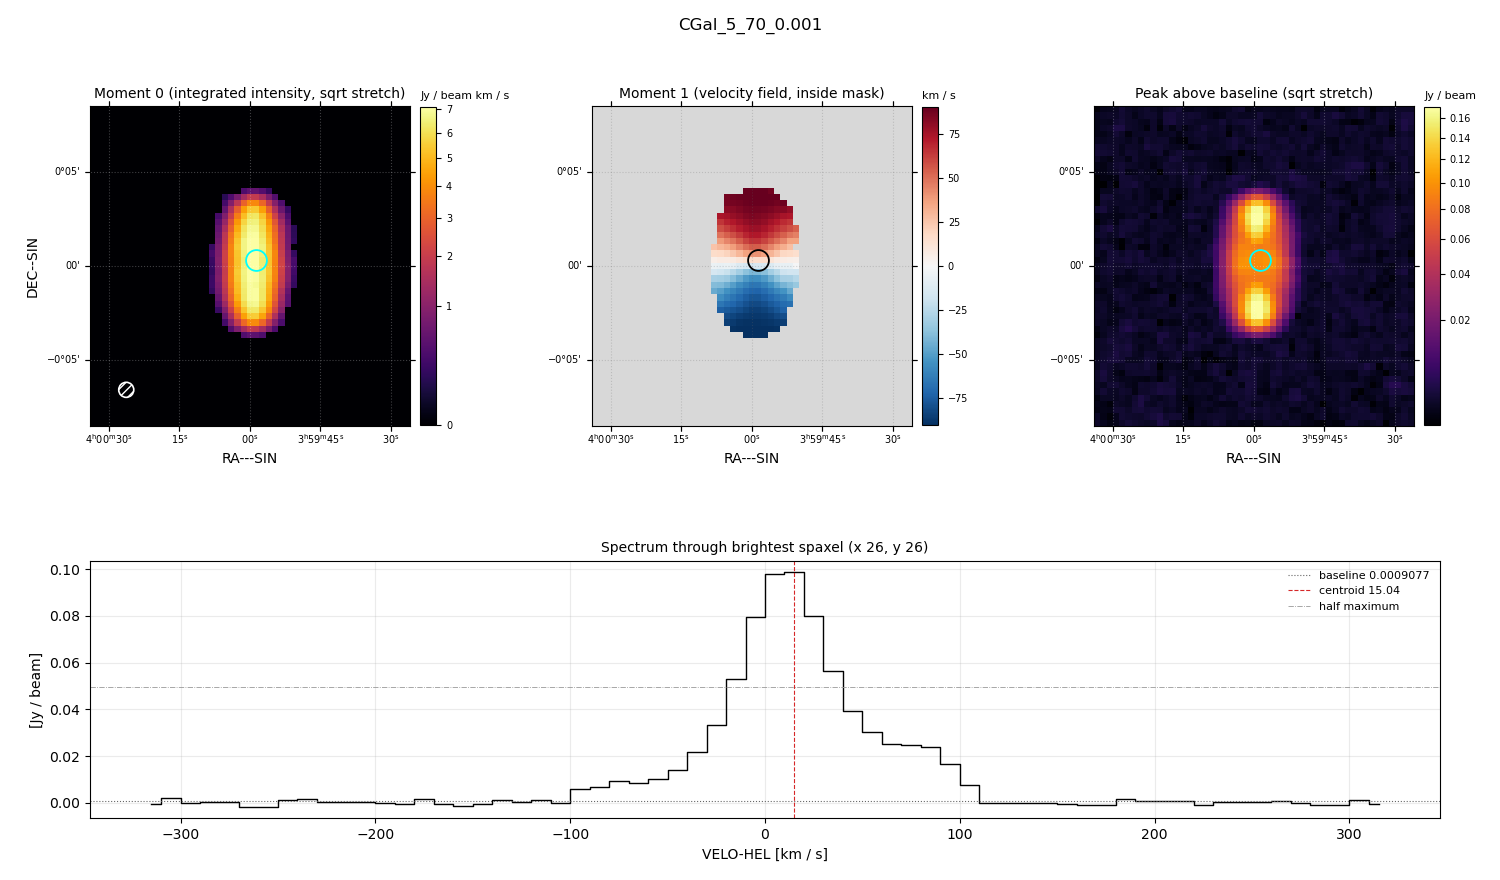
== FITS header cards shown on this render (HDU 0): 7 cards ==
OBJECT  = 'CGal_5_70_0.001'
BUNIT   = 'JY/BEAM '           /
CTYPE1  = 'RA---SIN'           /
CTYPE2  = 'DEC--SIN'           /
CTYPE3  = 'VELO-HEL'           /
NAXIS3  =                   64 / length of data axis 3
CUNIT3  = 'km/s    '           /

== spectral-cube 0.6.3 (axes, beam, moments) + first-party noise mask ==
SpectralCube HDU 0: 64 channels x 51 x 51 spaxels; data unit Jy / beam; figure title: CGal_5_70_0.001
Units: BUNIT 'JY/BEAM' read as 'Jy/beam' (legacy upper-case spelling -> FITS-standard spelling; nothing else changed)
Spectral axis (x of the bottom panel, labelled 'VELO-HEL [km / s]'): -315 .. 315 km / s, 64 channels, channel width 10 km / s
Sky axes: RA---SIN/DEC--SIN; field 17' x 17' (20 arcsec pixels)
Beam (drawn as the hatched ellipse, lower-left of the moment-0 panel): BMAJ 48 arcsec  BMIN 48 arcsec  BPA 0 deg
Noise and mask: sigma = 1.0e-03 Jy / beam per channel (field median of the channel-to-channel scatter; agrees with the line-free scatter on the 2326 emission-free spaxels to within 1%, no correlation factor applied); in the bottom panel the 43 channels outside the line scatter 1.4e-03 Jy / beam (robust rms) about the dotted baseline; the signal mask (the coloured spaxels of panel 2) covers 11% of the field
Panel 1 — Moment 0 (line voxels x channel width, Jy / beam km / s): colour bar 0 .. 7.09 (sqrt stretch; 0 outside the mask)
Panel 2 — Moment 1 (intensity-weighted velocity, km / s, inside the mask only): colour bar -91 .. 91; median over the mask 5
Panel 3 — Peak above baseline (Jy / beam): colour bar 0.00147 .. 0.171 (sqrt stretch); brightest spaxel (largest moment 0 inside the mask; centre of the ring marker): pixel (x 26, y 26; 0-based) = FK5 03h59m58s +00d00m20s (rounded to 2 s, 20 arcsec steps: no finer than the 20 arcsec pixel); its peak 0.0977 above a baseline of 0.0009077
Panel 4 — spectrum at that spaxel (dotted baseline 0.0009077 Jy / beam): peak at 15 km / s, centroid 15.04 km / s (red dashed line; intensity-weighted over the run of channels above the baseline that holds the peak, -100 .. 110 km / s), W50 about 60 km / s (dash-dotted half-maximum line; edge to edge of the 6 channels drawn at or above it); detected line -100 .. 110 km / s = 21 of 64 channels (33%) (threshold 4 sigma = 0.004 Jy / beam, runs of >= 3 channels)